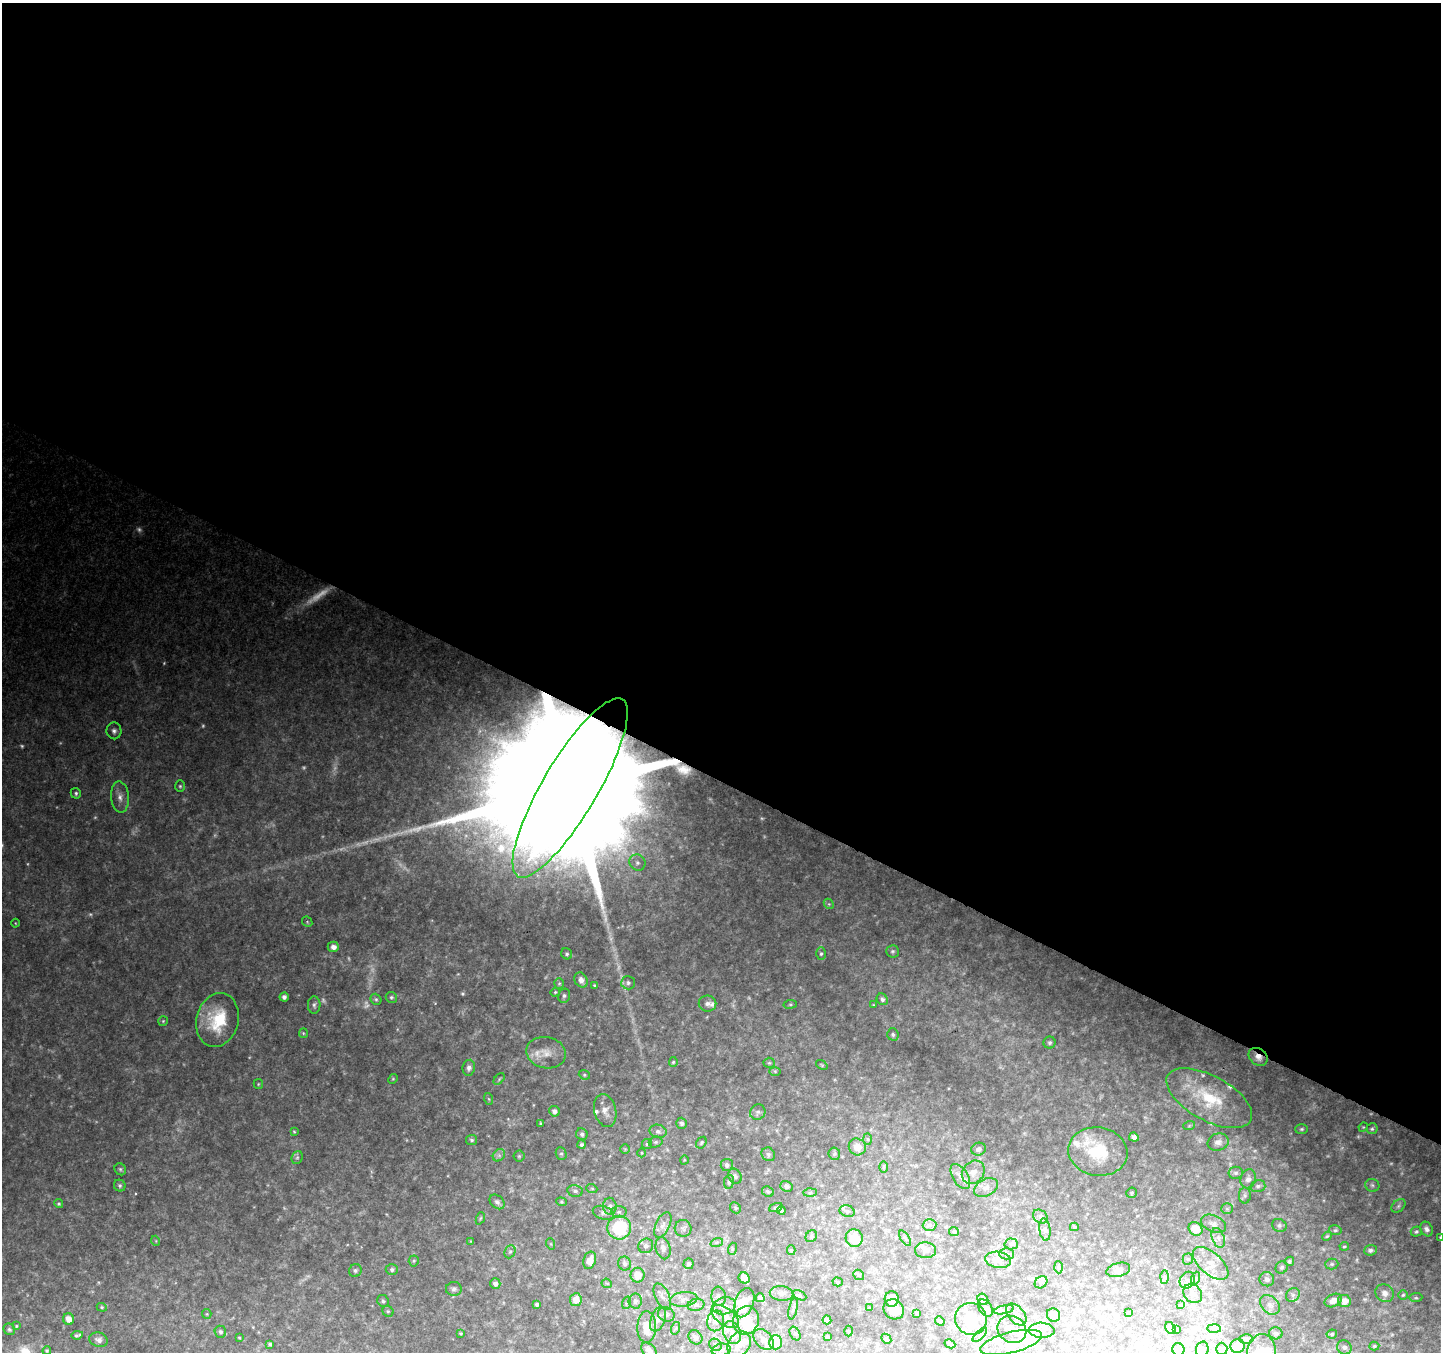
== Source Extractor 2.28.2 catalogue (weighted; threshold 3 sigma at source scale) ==
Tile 3 of 4 x 4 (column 3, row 1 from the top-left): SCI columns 2890-4328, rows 4315-5664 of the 5768 x 5863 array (HDU 1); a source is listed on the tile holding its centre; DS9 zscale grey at full resolution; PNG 1443 x 1354 px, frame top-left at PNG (2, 3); each listed source drawn as its Kron ellipse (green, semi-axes under 4 px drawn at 4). Shown black and unused: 58% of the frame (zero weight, under 2 of 3 exposures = <1% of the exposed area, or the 3 px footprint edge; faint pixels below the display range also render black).
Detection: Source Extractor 2.28.2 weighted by HDU 2 'WHT'; one run over the whole footprint, this tile lists its part. Background 0.111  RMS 0.0095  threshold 0.0427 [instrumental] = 3 sigma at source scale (4.5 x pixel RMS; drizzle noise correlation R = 1.50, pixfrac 1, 0.0396/0.0396 arcsec/px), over >= 5 px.
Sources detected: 312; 28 too faint to see at this stretch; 6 inside a brighter object's white glare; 1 cosmic-ray / hot-pixel residue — neither listed nor drawn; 20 inside a brighter listed object's ellipse — not listed separately; the other 257 listed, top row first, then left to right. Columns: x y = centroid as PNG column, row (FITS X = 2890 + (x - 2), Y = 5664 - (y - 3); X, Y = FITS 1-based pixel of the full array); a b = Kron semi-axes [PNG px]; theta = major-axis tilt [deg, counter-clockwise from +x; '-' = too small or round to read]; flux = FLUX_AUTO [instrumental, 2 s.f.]
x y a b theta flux
114 731 8 7 - 3.9
180 786 6 5 - 1.7
570 788 103 27 59 150000
76 793 5 5 - 2.1
120 797 15 9 -85 7.8
637 863 8 7 - 4.4
829 904 6 4 -44 1.6
307 922 5 4 - 1.4
15 923 4 3 - 0.76
333 947 6 5 - 5.1
892 951 6 6 - 2
567 954 6 5 - 2.1
821 954 6 5 - 1.7
581 980 8 6 -60 5.7
559 983 5 4 - 1.3
628 983 7 6 - 2.7
594 985 4 4 - 1.3
555 992 5 4 - 1.1
564 996 7 6 - 2.5
284 997 4 4 - 3.8
391 997 6 5 - 1.8
376 999 6 5 - 1.7
882 999 6 5 - 3
707 1004 9 8 - 3.7
790 1004 7 3 8 1.1
314 1005 8 6 87 2.9
873 1005 4 4 - 0.87
217 1020 27 21 75 46
163 1021 5 5 - 1.2
303 1033 5 4 - 1.2
893 1034 6 6 - 2.3
1050 1043 6 6 - 2.5
546 1053 20 15 -12 14
1258 1057 10 8 -36 8
673 1062 5 4 - 1.5
769 1063 5 5 - 1.5
822 1065 6 4 -36 1.2
469 1068 8 6 81 4.3
775 1071 6 4 -2 1.3
584 1075 6 4 -21 1.4
393 1079 5 4 - 1.1
499 1079 7 4 46 1.4
258 1084 5 4 - 1.2
1209 1098 47 22 -29 54
489 1099 6 4 -70 1.2
554 1111 5 5 - 3.9
605 1111 17 11 -74 8.6
758 1112 8 7 - 2.7
541 1123 4 3 - 1.1
682 1123 5 5 - 2.9
1189 1126 6 4 19 1.1
1363 1127 5 4 - 1
1302 1129 6 5 - 1.8
1372 1129 5 5 - 1.8
658 1131 8 6 -12 3.6
294 1132 4 3 - 1.1
582 1134 6 5 - 2.9
1134 1137 5 4 - 3.1
868 1139 6 4 -88 1.4
472 1140 5 5 - 1.8
656 1142 7 5 15 2
1218 1142 10 8 18 5.2
701 1143 6 5 - 1.4
647 1144 5 5 - 1.5
581 1145 4 4 - 2.2
857 1147 9 8 - 11
625 1149 5 5 - 1.3
979 1149 7 6 - 3.4
1098 1151 30 24 -9 44
642 1153 4 3 - 0.76
561 1154 6 5 - 1.6
768 1154 7 6 - 2.8
834 1154 6 5 - 1.8
499 1155 7 5 45 2.8
519 1156 5 5 - 1.5
297 1157 7 5 68 1.8
684 1160 4 3 - 0.71
727 1165 6 6 - 3.1
884 1167 6 4 89 1.3
120 1169 6 5 - 1.9
973 1172 13 10 50 8.9
1236 1173 7 6 - 2.2
735 1176 8 6 -54 2.8
960 1177 14 7 -57 6.5
1248 1179 9 7 72 4.2
729 1182 7 5 80 2.3
120 1185 6 5 - 2.3
1372 1185 7 6 - 2.1
786 1186 6 5 - 2.9
1258 1186 7 6 - 2.8
986 1188 13 8 28 5.7
592 1189 5 3 - 1
575 1191 8 5 -10 2.7
768 1192 6 5 - 2
810 1193 6 4 1 1.6
1132 1193 5 5 - 1.5
1245 1195 8 6 -89 2.1
497 1202 8 6 -43 3.2
561 1202 5 4 - 1.3
59 1204 5 4 - 1.7
610 1206 8 6 -86 3.4
1398 1206 8 5 42 2.3
776 1207 7 3 21 1.4
735 1208 6 5 - 1.7
1227 1209 6 5 - 1.5
781 1210 4 3 - 1.9
847 1211 7 6 - 2.7
619 1212 7 6 - 2.8
603 1213 11 6 -17 3.7
1040 1217 8 6 -39 2.5
480 1218 6 4 70 1.3
1214 1224 13 8 -24 5.4
663 1225 14 7 65 4.5
930 1225 7 6 - 2.1
1279 1225 7 6 - 2.2
1074 1227 4 3 - 1.2
619 1228 12 12 - 58
683 1228 8 8 - 2.8
1196 1229 7 6 - 14
1426 1229 7 6 - 4.5
1045 1230 11 5 -82 2.9
1335 1230 6 5 - 1.7
954 1232 5 4 - 0.94
1416 1232 5 5 - 2
811 1236 6 5 - 1.7
1327 1236 5 4 - 1.3
854 1238 9 8 - 20
905 1238 9 3 -57 1.5
1218 1238 10 6 -69 4.4
1440 1238 4 3 - 1.2
156 1241 5 3 - 0.81
471 1241 3 3 - 0.89
717 1242 6 4 18 1.7
551 1244 6 3 -72 0.88
1011 1244 6 5 - 1.8
646 1246 8 7 - 2.8
1344 1246 5 3 - 1
663 1248 11 7 -76 4.3
732 1249 6 4 72 1.2
791 1250 5 4 - 1.5
926 1250 10 8 -3 3.8
1370 1250 6 5 - 2.7
510 1252 7 5 66 1.9
1007 1254 7 5 -2 2.1
1188 1259 5 5 - 1.5
590 1260 9 6 71 7.3
998 1260 13 8 -8 5.8
414 1261 5 5 - 1.5
1289 1261 5 4 - 1.8
625 1263 7 6 - 3.1
1211 1263 21 11 -41 14
689 1264 5 5 - 1.8
1332 1264 6 5 - 1.6
1059 1267 6 4 -87 1.3
1282 1267 6 5 - 2
355 1270 6 6 - 2.3
392 1270 6 5 - 2.5
1118 1270 12 7 16 3.6
637 1275 7 7 - 13
859 1275 6 4 -41 1.7
1165 1277 6 4 88 1.5
744 1278 6 5 - 6.2
1196 1278 7 4 71 1.7
1267 1279 7 7 - 4
1187 1280 9 7 58 3.7
838 1282 5 4 - 1.4
1041 1282 7 5 41 2
607 1283 5 4 - 1
495 1284 5 5 - 3.3
454 1289 8 7 - 3.1
782 1293 12 7 -5 4.1
1193 1293 10 8 -48 5.8
1385 1293 10 8 -37 6.2
799 1295 7 4 -27 1.6
1293 1295 7 6 - 3.1
1403 1295 5 4 - 1.3
719 1296 9 7 -84 3.7
662 1297 14 7 -66 4.6
760 1298 4 4 - 3.3
1416 1298 6 4 5 1.4
684 1299 14 7 7 6.2
892 1299 8 7 - 14
983 1299 6 5 - 3.2
576 1300 6 6 - 7.5
383 1301 6 5 - 2
635 1301 7 6 - 3.6
1333 1301 9 6 23 5.7
1344 1301 6 6 - 7.5
626 1303 6 4 71 1.4
744 1303 15 9 71 12
537 1304 4 3 - 2.1
696 1305 8 6 13 3.5
1181 1305 4 3 - 1.4
1270 1305 11 8 -44 5.7
724 1306 12 8 13 7.3
102 1307 5 4 - 1.3
870 1308 3 3 - 1.3
985 1308 9 6 -56 3.2
793 1309 11 4 78 2
894 1309 11 9 -40 26
1004 1310 10 3 11 2
388 1311 6 5 - 1.5
917 1313 4 4 - 1.2
1128 1313 3 2 - 0.81
207 1314 5 4 - 1.1
666 1314 8 7 - 3.3
1016 1314 13 7 -49 5.9
1053 1315 7 6 - 9.1
725 1316 16 8 -35 11
69 1319 6 5 - 8
658 1319 13 7 68 5.9
971 1319 16 15 - 38
746 1320 14 12 64 26
827 1320 4 4 - 3.5
715 1321 10 8 77 6.7
940 1321 5 4 - 2.4
16 1326 3 3 - 0.98
647 1327 16 9 88 15
676 1328 6 4 71 1.4
1171 1328 7 4 -56 2.2
9 1329 6 5 - 1.9
1012 1329 15 13 -32 10
1176 1329 3 2 - 0.76
1214 1329 7 4 -2 1.8
1042 1330 13 7 -2 5.8
849 1331 5 3 - 0.95
220 1332 6 5 - 2.5
461 1333 3 3 - 1
732 1333 12 8 -67 8.2
1276 1333 7 6 - 2.4
795 1334 7 5 -62 1.7
1332 1334 5 4 - 1.4
77 1335 6 3 11 2
980 1335 9 3 45 2.2
695 1337 8 6 -48 4
828 1337 3 3 - 1.2
239 1338 3 2 - 0.92
763 1339 12 8 -45 7.3
886 1339 5 4 - 1.4
1246 1339 7 4 1 1.9
99 1340 9 7 -17 3.8
776 1342 7 6 - 34
1011 1342 31 10 14 21
270 1344 4 3 - 2
739 1344 14 10 55 14
950 1344 5 4 - 2.4
715 1345 6 5 - 2.4
1238 1346 7 7 - 11
1374 1346 5 4 - 1.4
1344 1347 7 7 - 3
1178 1349 6 6 - 3.7
1222 1349 6 5 - 1.8
721 1350 9 6 9 4.8
1202 1350 8 6 75 2.8
47 1351 4 3 - 1.3
649 1351 9 6 -47 4.9
1262 1352 18 14 86 17
Overlapping masked pixels (flux is a lower limit): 2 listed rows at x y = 570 788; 1258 1057
Isophote crosses this tile's border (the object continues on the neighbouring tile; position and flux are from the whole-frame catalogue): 3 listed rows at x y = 1440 1238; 649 1351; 1262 1352
Unlisted compact peaks at least as high as the median listed source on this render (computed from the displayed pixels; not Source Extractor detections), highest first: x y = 1255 1150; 949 1088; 60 743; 99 1282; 284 1208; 249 1057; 1356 1279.